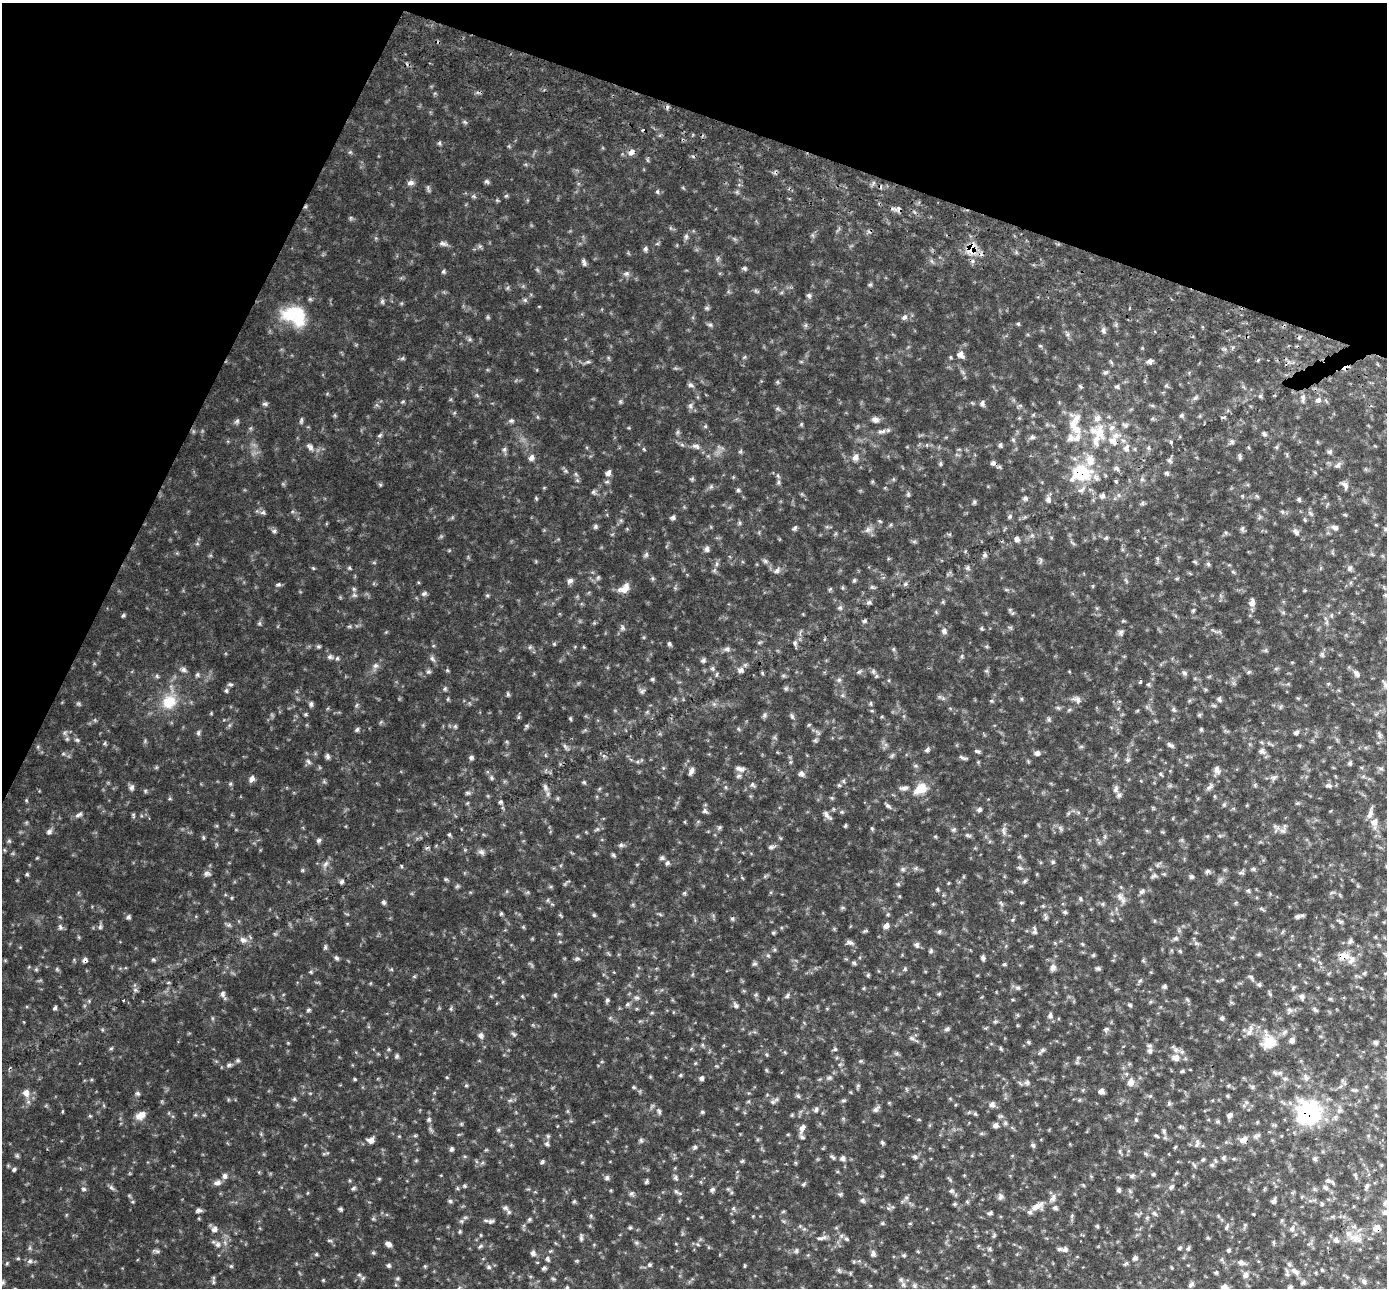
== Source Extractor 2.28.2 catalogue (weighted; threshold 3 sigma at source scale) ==
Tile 2 of 4 x 4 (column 2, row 1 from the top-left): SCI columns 1412-2796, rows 4052-5337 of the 5594 x 5663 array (HDU 1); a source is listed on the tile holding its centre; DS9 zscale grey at full resolution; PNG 1389 x 1290 px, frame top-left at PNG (2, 3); no overlay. Shown black and unused: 19% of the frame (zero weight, under 2 of 3 exposures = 3% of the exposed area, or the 3 px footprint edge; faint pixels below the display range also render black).
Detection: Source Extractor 2.28.2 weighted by HDU 2 'WHT'; one run over the whole footprint, this tile lists its part. Background 0.0971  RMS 0.014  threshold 0.0621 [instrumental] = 3 sigma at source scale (4.5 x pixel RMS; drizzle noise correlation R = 1.50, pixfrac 1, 0.05/0.05 arcsec/px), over >= 5 px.
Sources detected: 280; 1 inside a brighter object's white glare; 3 cosmic-ray / hot-pixel residue — not listed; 8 inside a brighter listed object's ellipse — not listed separately; the other 268 listed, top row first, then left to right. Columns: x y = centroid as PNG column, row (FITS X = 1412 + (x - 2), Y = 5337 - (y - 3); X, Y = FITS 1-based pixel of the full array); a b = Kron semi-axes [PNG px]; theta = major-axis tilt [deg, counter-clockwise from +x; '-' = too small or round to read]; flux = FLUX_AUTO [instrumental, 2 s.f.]
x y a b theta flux
631 152 8 6 50 5.6
486 181 7 5 -18 2.2
410 183 9 6 32 4.1
442 243 8 4 -30 2.9
971 248 8 7 - 32
645 249 7 5 -90 2.2
583 261 7 4 -64 2.5
443 272 6 4 19 1.6
626 274 6 4 19 2.2
809 295 6 5 - 2.4
290 314 24 18 30 35
904 317 7 5 39 3.3
1103 330 7 5 -75 3.1
960 355 8 7 - 6
1150 361 8 6 -1 3.4
1105 372 6 4 2 2
691 385 7 5 -19 2.5
1117 387 6 4 -27 2
1318 400 7 6 - 4
982 403 7 5 -89 3
265 404 6 4 0 2
1181 415 6 4 46 1.8
875 419 8 6 -22 4.2
511 421 6 4 0 2
1073 426 17 9 -68 14
1100 432 20 12 -84 22
1264 434 6 4 -65 2.3
1113 441 12 7 -41 8.4
1000 445 6 4 -89 1.7
696 446 9 5 -12 3.4
310 447 11 5 -38 3.7
1127 448 8 6 -88 4.8
504 449 6 5 - 2.1
1330 451 6 4 44 2.1
856 457 9 7 62 4.7
531 458 7 5 64 3.8
1090 460 14 10 -77 12
993 463 6 5 - 3.3
1337 465 8 4 46 2.6
1081 472 15 12 10 57
608 473 7 6 - 4.3
1167 473 6 4 -71 1.7
1345 485 10 6 -49 4.4
1103 496 7 5 40 2.9
1025 498 6 5 - 2.3
1048 499 7 5 -78 3.4
1299 499 5 4 - 2
1010 516 5 4 - 1.8
673 517 6 5 - 2.4
595 526 7 3 82 1.9
1335 527 9 6 -14 3.8
795 528 6 4 38 2.2
1386 529 6 4 45 2.1
1296 532 8 5 -57 2.9
1017 539 7 6 - 3.4
707 549 8 5 -89 2.9
985 555 6 4 -90 2.3
1208 564 5 4 - 1.9
1350 568 7 5 59 2.7
777 571 7 5 53 2.8
570 581 7 6 - 3.6
278 584 6 4 19 2
625 588 13 8 46 11
424 593 7 5 47 2.6
869 602 5 5 - 2
1252 602 10 7 72 5.3
123 615 5 4 - 1.6
944 631 7 5 88 3.2
669 643 5 5 - 1.9
727 649 7 5 -43 2.6
329 657 6 4 45 2.3
432 659 8 5 -57 2.6
703 660 6 5 - 2.4
376 665 6 5 - 2.7
183 670 8 5 -41 3.2
741 670 8 5 36 3.8
1184 672 6 4 -20 1.9
1357 674 7 5 -86 2.9
652 679 5 5 - 1.5
1140 682 3 3 - 2.3
226 690 5 5 - 1.8
508 694 6 3 -72 1.6
1078 699 8 6 90 4.2
1219 699 6 5 - 2.5
169 702 19 16 31 25
311 704 6 6 - 2.3
809 724 5 3 - 1.2
357 729 6 4 43 2.1
1201 730 5 5 - 1.6
1296 732 6 4 40 2.6
198 733 6 4 48 2
1170 745 11 4 -29 2.8
927 749 7 4 53 2.1
977 751 7 4 -14 2.1
1262 751 8 6 -26 3.6
1037 753 6 6 - 3.8
328 757 7 5 -88 2.5
471 757 5 5 - 2.4
739 769 11 6 -12 4.6
1217 769 10 6 -70 4.7
691 771 11 4 59 3.8
801 774 7 6 - 3.5
252 779 8 5 62 4.8
1328 786 9 4 4 2.7
132 787 7 6 - 3.1
545 788 9 4 -81 3.2
904 788 10 5 6 3.6
921 788 16 11 32 16
1119 795 6 6 - 2.8
500 802 5 3 - 1.7
888 806 8 4 -36 2.4
979 810 7 4 63 2.4
705 811 7 5 -60 2.3
1370 813 14 6 67 5.1
79 815 10 4 39 2.8
826 815 10 6 -65 4.1
1374 822 9 7 46 5.5
872 828 5 3 - 1.4
49 832 7 5 76 2.8
449 834 5 3 - 1.5
318 840 7 4 19 2.3
621 845 6 4 -44 2
771 847 6 5 - 2.3
481 852 7 5 -43 2.9
613 855 5 5 - 1.7
1053 862 6 4 89 1.7
667 863 6 3 53 1.9
325 864 7 4 71 2.6
206 873 8 5 24 2.9
27 874 5 4 - 1.5
1191 876 6 5 - 2.1
342 882 6 5 - 2.3
937 889 5 3 - 1.5
1142 891 7 5 28 2.8
684 893 6 3 17 1.5
1120 897 8 6 -47 4.2
384 902 5 5 - 2.1
501 914 5 3 - 1.4
1297 916 8 5 39 3.1
129 917 6 4 72 1.8
886 925 6 5 - 5.6
939 931 6 4 29 1.9
773 933 6 3 20 1.5
1175 938 6 4 -1 2.1
243 940 6 5 - 3.1
849 942 7 6 - 3.1
917 945 7 5 -88 2.7
1343 956 7 6 - 18
336 958 7 4 -46 2
983 958 6 5 - 2.8
1352 959 8 7 - 5.2
84 960 6 5 - 3.2
854 963 6 5 - 1.8
754 964 6 4 17 1.9
1053 967 7 6 - 4.7
1098 968 6 4 -18 2
1259 984 5 5 - 2
1165 986 5 5 - 2.3
222 994 8 6 84 3.3
787 996 7 4 58 2
1302 996 7 7 - 3.2
123 1000 3 3 - 1.2
607 1000 6 4 -90 1.9
1130 1005 6 3 -71 1.6
55 1008 6 4 67 1.9
1050 1016 6 5 - 2.6
1222 1018 5 5 - 2
1106 1029 7 4 43 2.1
1250 1032 11 5 57 4.8
481 1035 7 6 - 3.2
1269 1041 9 8 - 30
1292 1041 7 5 -46 3.1
1375 1042 7 4 18 1.9
835 1049 5 5 - 1.5
1150 1051 7 6 - 3.3
397 1056 5 5 - 2
1176 1058 10 8 13 7.9
229 1065 5 5 - 2
701 1078 6 5 - 2.3
355 1079 5 3 - 1.1
1131 1082 9 7 51 7.8
1101 1091 7 6 - 4.3
26 1093 10 7 76 5.8
798 1096 6 4 -72 1.8
843 1100 6 3 -17 1.5
992 1104 7 6 - 3.7
816 1109 6 5 - 2.7
875 1109 7 6 - 3.3
1308 1113 10 10 - 300
141 1115 12 7 34 9.4
1229 1115 7 6 - 3.4
428 1119 6 4 90 1.9
1218 1122 6 4 0 1.7
996 1125 6 5 - 3.6
802 1128 8 6 47 5.1
1156 1135 6 4 -4 1.6
548 1136 5 5 - 1.6
802 1137 6 5 - 2.5
371 1140 9 6 13 5.1
1244 1140 8 7 - 8.4
1197 1143 11 4 77 2.9
1033 1145 5 5 - 2.1
695 1147 5 4 - 2
451 1149 6 5 - 2.4
914 1157 8 4 0 2.3
843 1158 6 5 - 3.2
1203 1159 6 3 19 1.4
542 1162 6 4 72 1.7
14 1169 6 4 63 1.8
1153 1174 5 4 - 1.5
224 1176 6 6 - 3.2
1132 1176 6 4 41 2.1
675 1177 6 4 60 2.1
217 1183 11 6 24 4.3
1325 1187 7 4 -58 2.2
353 1188 6 4 60 1.9
84 1189 6 4 -43 1.9
712 1190 7 4 56 2.4
1119 1190 6 5 - 2.2
951 1191 6 4 19 1.7
676 1192 6 4 -21 2.2
631 1193 6 4 28 2.1
1000 1196 8 6 75 3.3
862 1200 5 5 - 2.3
450 1201 5 5 - 1.9
1274 1201 7 5 44 2.8
1385 1203 6 5 - 2.8
1035 1207 13 8 31 10
1055 1207 6 5 - 2.2
505 1208 6 4 19 2
341 1209 6 4 -71 1.7
199 1210 8 5 -6 2.7
990 1213 8 3 35 2
1154 1213 7 4 -57 2.1
491 1221 9 4 10 2.6
1097 1226 6 3 90 1.4
630 1227 6 4 0 1.5
1227 1227 6 4 70 1.8
1377 1228 7 6 - 9.7
214 1229 8 6 51 4.1
1292 1229 7 5 76 3.3
460 1231 5 3 - 1.4
1349 1233 7 4 -1 3.2
821 1238 15 4 14 3.5
1336 1240 6 5 - 3.3
218 1244 7 5 -70 3.1
388 1244 7 5 -27 4.5
1179 1248 5 4 - 1.4
1065 1249 6 6 - 3.1
1228 1250 5 4 - 1.8
796 1251 6 4 46 1.9
533 1253 7 5 82 3
873 1254 8 5 83 3.2
1135 1258 6 5 - 2.4
547 1259 7 3 -71 1.9
30 1261 6 4 89 1.9
1241 1262 7 6 - 3.9
389 1265 6 4 -21 1.9
649 1265 5 4 - 1.8
488 1267 6 4 -90 1.8
544 1268 6 5 - 2
1295 1271 14 6 -46 6.3
1216 1272 6 4 0 1.4
1245 1275 8 5 63 3.6
1364 1281 7 5 -71 2.5
1191 1284 8 4 37 2.3
1224 1287 8 6 20 5.5
1290 1287 5 5 - 2.7
Overlapping masked pixels (flux is a lower limit): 7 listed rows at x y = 631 152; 971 248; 1081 472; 1343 956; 84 960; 1308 1113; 1377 1228
Isophote crosses this tile's border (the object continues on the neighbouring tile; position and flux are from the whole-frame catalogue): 3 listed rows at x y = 1386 529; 1224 1287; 1290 1287
Unlisted compact peaks at least as high as the median listed source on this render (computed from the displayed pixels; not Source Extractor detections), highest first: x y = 274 531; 736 1006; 547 1144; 607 1178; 702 1112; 382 301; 237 421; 594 915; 738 490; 77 740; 308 1010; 263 512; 657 192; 525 300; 60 927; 570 719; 439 143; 710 325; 306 714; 581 1238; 974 502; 854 580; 316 1254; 882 1142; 302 870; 744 268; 318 647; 947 1029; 555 995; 622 627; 690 406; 584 782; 349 568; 1208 871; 238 1060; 765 561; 308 761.